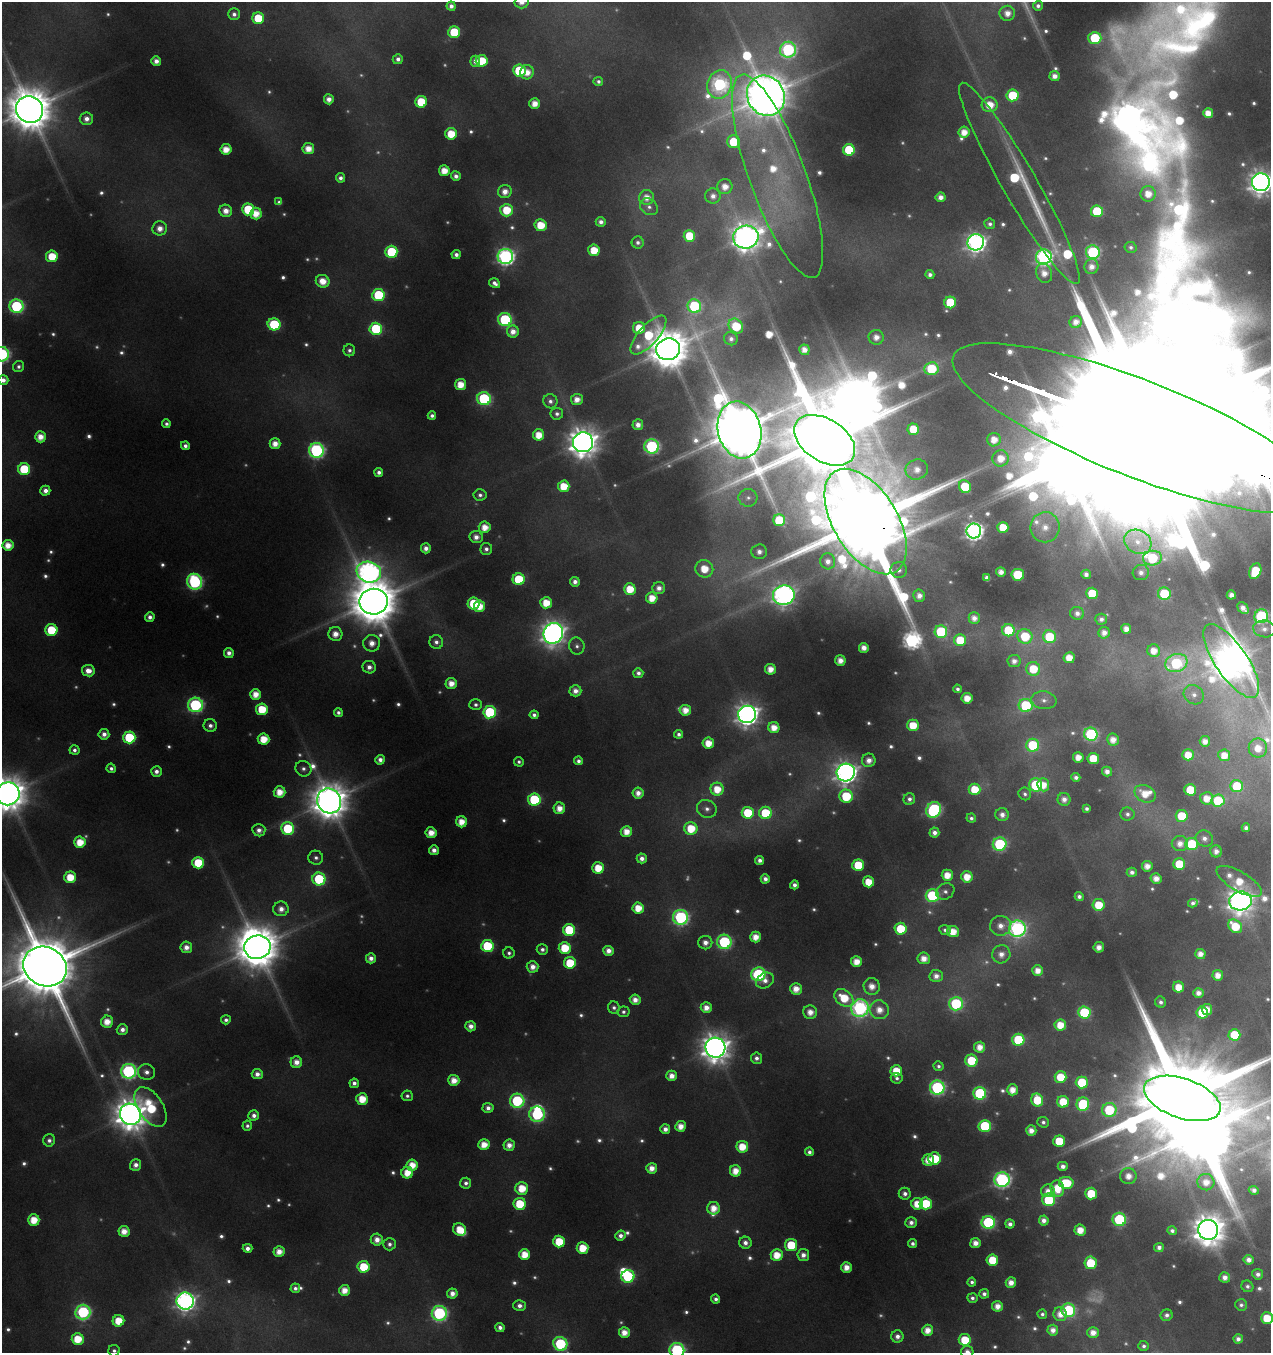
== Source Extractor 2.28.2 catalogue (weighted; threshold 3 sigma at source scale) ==
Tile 6 of 4 x 4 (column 2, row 2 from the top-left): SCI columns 1493-2761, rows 2725-4075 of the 5617 x 5427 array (HDU 1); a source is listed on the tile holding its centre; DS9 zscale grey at full resolution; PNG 1273 x 1355 px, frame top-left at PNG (2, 2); each listed source drawn as its Kron ellipse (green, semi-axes under 4 px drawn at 4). Shown black and unused: <1% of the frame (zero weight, under 4 of 8 exposures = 2% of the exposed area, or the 3 px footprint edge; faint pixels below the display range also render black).
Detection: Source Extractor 2.28.2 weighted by HDU 2 'WHT'; one run over the whole footprint, this tile lists its part. Background 0.0868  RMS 0.0096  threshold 0.0393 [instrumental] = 3 sigma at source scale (4.09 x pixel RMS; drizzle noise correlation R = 1.36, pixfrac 0.8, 0.0396/0.0396 arcsec/px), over >= 5 px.
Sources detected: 695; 82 too faint to see at this stretch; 13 inside a brighter object's white glare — neither listed nor drawn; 12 inside a brighter listed object's ellipse — not listed separately; of the other 588, all 500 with FLUX_AUTO >= 3.42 (the completeness limit of this list) listed and drawn (88 fainter detections not listed), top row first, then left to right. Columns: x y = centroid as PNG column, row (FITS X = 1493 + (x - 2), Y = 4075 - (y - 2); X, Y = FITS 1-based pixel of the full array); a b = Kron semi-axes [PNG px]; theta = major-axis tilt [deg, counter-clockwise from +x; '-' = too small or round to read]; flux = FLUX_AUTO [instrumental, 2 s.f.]
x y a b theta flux
521 2 7 6 - 9.8
451 6 4 4 - 5.8
1038 6 5 5 - 4.8
1007 13 7 7 - 13
234 14 6 6 - 5.2
258 18 6 6 - 39
454 32 6 6 - 59
1095 38 6 6 - 74
788 50 8 8 - 230
398 59 5 5 - 5.4
156 61 5 5 - 8.7
475 61 5 5 - 7.2
482 61 6 6 - 36
519 71 6 6 - 67
527 72 7 6 - 14
1055 76 5 5 - 9.7
598 81 5 4 - 3.6
719 84 14 12 71 250
1013 95 6 6 - 58
766 96 21 18 -62 4900
329 99 5 5 - 9.3
421 102 6 6 - 45
535 103 5 5 - 16
990 105 8 7 - 24
30 109 14 13 - 4900
1208 113 5 5 - 15
86 119 7 6 - 8.2
964 132 5 5 - 16
451 134 6 6 - 30
733 142 6 6 - 43
226 149 5 5 - 18
308 149 5 5 - 17
849 150 6 6 - 68
444 171 5 5 - 19
456 176 5 4 - 6.1
778 176 108 28 -70 170
340 178 4 4 - 5.1
1261 182 9 9 - 1100
1019 183 116 17 -60 140
725 187 7 7 - 14
505 191 7 6 - 12
1148 194 7 7 - 17
713 196 7 7 - 8.1
647 197 7 7 - 13
940 197 5 5 - 8.9
279 202 4 4 - 3.4
649 207 9 7 -37 5.3
248 209 6 6 - 54
506 210 6 6 - 36
226 211 6 6 - 12
1097 211 6 6 - 63
256 213 6 5 - 19
601 222 5 5 - 6.3
990 224 5 5 - 4
541 225 6 6 - 28
160 228 7 7 - 12
689 236 6 6 - 44
746 237 13 11 11 1700
638 242 6 6 - 4.2
976 242 8 8 - 630
1131 247 6 5 - 3.4
594 250 6 5 - 28
391 252 6 6 - 74
1093 252 7 6 - 170
456 255 4 4 - 5.6
52 256 6 6 - 32
505 256 7 7 - 440
1044 257 8 7 - 360
1091 267 7 7 - 11
1044 273 10 8 -69 13
930 275 4 4 - 5.2
323 281 7 6 - 19
495 283 6 4 -34 5.5
378 295 6 6 - 83
950 302 6 6 - 52
16 306 7 6 - 150
694 306 7 6 - 110
505 320 7 6 - 130
1076 322 6 6 - 10
274 324 6 6 - 72
736 326 8 6 -48 49
639 328 6 6 - 26
376 329 6 6 - 83
513 331 6 6 - 11
648 335 24 10 48 61
876 337 7 7 - 11
731 339 7 6 - 5.5
668 349 12 10 19 4000
349 350 6 6 - 4.1
804 350 5 5 - 11
2 354 7 7 - 200
18 367 6 5 - 3.8
931 369 7 6 - 64
3 380 5 5 - 7.5
461 385 5 5 - 22
484 399 7 6 - 140
577 399 6 5 - 12
550 401 7 7 - 5.1
557 414 6 6 - 4.2
432 416 4 4 - 4.5
166 424 4 4 - 3.6
638 425 5 5 - 9.7
1137 428 198 48 -21 270000
913 429 6 5 - 27
739 430 29 21 -76 9500
539 435 5 5 - 21
40 437 5 5 - 15
825 440 33 21 -32 24000
994 440 7 6 - 16
583 442 10 10 - 2000
275 444 5 5 - 13
185 446 4 4 - 5.2
652 446 7 7 - 220
316 450 7 7 - 270
1001 458 8 8 - 18
24 469 6 6 - 62
917 469 11 10 - 14
379 472 4 4 - 5.2
564 486 6 6 - 29
965 487 6 5 - 46
45 491 5 5 - 8
480 495 6 5 - 4.3
748 498 9 9 - 5.5
779 520 6 6 - 57
866 521 59 32 -58 30000
485 527 6 5 - 17
1003 527 5 5 - 33
1045 527 15 14 - 21
974 531 7 7 - 500
476 537 6 6 - 8.7
1138 542 14 11 -27 15
8 545 5 5 - 16
426 548 5 5 - 7.2
486 549 6 6 - 5.2
759 552 8 7 - 8.1
1152 558 9 7 7 70
828 561 8 7 - 8.9
704 569 9 8 - 29
899 570 8 8 - 6.2
1255 571 8 5 66 48
369 572 12 10 -18 700
1001 572 5 4 - 9.4
1141 572 8 7 - 7.6
1086 574 5 4 - 6.1
1018 575 6 6 - 51
987 578 4 4 - 6.1
519 579 6 6 - 57
195 582 8 7 - 210
575 582 5 5 - 7
659 588 6 6 - 8.8
630 589 6 6 - 27
1092 593 6 6 - 49
1164 594 6 6 - 84
784 595 11 9 5 770
1231 595 4 4 - 8.6
919 596 6 6 - 9.1
652 598 5 5 - 20
374 602 14 13 - 5700
474 603 6 6 - 51
546 603 6 5 - 25
480 606 6 5 - 22
1243 608 6 5 - 8.1
1077 613 7 6 - 6.7
1261 616 7 6 - 160
150 617 5 4 - 6.3
974 618 6 5 - 9.4
1101 619 6 5 - 5.2
1126 629 5 5 - 12
1264 629 11 8 -9 7.2
51 630 6 6 - 46
1008 630 6 6 - 62
941 632 6 6 - 110
553 633 11 9 65 1100
1104 633 6 5 - 9.2
335 634 7 7 - 14
1025 636 7 7 - 48
1049 637 6 6 - 56
960 640 6 6 - 46
436 642 7 7 - 5.3
372 643 8 8 - 13
577 646 8 7 - 4.8
864 648 5 5 - 11
1154 651 6 6 - 16
229 653 5 5 - 7.3
1069 658 5 5 - 19
840 660 5 5 - 13
1014 661 6 6 - 7.6
1231 661 43 16 -55 3000
1176 663 11 9 20 140
369 667 7 6 - 7.8
770 669 5 5 - 16
1033 669 7 7 - 34
88 671 6 5 - 11
638 673 5 5 - 5.5
451 683 6 5 - 14
958 689 4 4 - 3.7
575 691 6 5 - 9.6
256 694 5 5 - 16
1194 695 10 9 - 7.8
967 698 5 5 - 18
1044 700 12 9 -7 7.9
195 705 7 7 - 200
476 705 6 5 - 3.8
1026 705 7 6 - 91
262 709 6 6 - 36
685 710 5 5 - 16
338 712 4 4 - 4.3
490 712 6 6 - 100
747 714 9 8 - 940
534 715 4 4 - 4.5
913 725 6 6 - 30
210 726 7 6 - 5.9
774 728 5 5 - 17
104 734 5 5 - 7.7
679 734 4 4 - 4.5
1091 734 7 6 - 170
129 737 6 6 - 76
264 739 6 5 - 25
1113 740 6 6 - 13
1205 741 5 5 - 11
708 743 5 5 - 21
1033 745 6 6 - 66
1258 748 9 9 - 20
74 750 5 5 - 4.4
1188 755 5 5 - 20
1224 755 6 6 - 18
1078 757 5 5 - 15
1093 758 6 5 - 33
380 760 5 5 - 6.9
869 760 7 6 - 10
578 761 4 4 - 5
519 762 5 4 - 3.5
111 768 5 4 - 4
303 769 8 7 - 5.3
156 771 5 5 - 6.4
1107 771 5 5 - 8.5
846 772 9 9 - 950
1076 777 4 4 - 4.7
1036 785 6 6 - 88
1043 785 7 6 - 15
1237 786 6 6 - 51
717 789 6 6 - 24
974 789 6 6 - 30
1190 790 6 6 - 43
279 792 6 5 - 19
638 793 5 5 - 10
8 794 11 11 - 2900
1025 794 6 6 - 3.4
1145 794 11 8 -26 22
846 796 7 6 - 67
1207 798 6 6 - 17
534 799 6 6 - 85
909 799 6 5 - 5.5
1064 799 6 6 - 7.9
329 801 13 11 -58 3200
1218 801 6 6 - 69
559 808 6 5 - 15
707 809 10 8 -24 6.6
1086 809 4 4 - 3.5
934 810 8 7 - 200
748 813 6 6 - 48
765 813 6 6 - 49
1127 814 7 6 - 4.2
1002 815 7 6 - 7.7
1182 816 6 6 - 46
971 818 5 4 - 3.7
461 822 5 5 - 18
288 828 6 6 - 83
691 828 6 6 - 34
1246 828 4 4 - 5
259 830 6 6 - 7.4
626 832 6 5 - 17
431 833 5 5 - 17
934 833 5 5 - 7.6
1204 838 9 8 - 8.2
80 842 6 5 - 24
1180 843 8 7 - 12
1000 844 7 6 - 140
1192 844 6 6 - 59
434 850 5 5 - 8.2
1216 851 6 5 - 7.9
316 858 7 7 - 4.5
642 858 5 5 - 7.4
760 860 4 4 - 6.1
198 863 6 6 - 42
1179 864 6 6 - 46
858 865 6 6 - 48
1147 866 5 5 - 12
598 868 6 5 - 30
1132 872 5 4 - 5.6
947 875 5 5 - 20
70 877 6 6 - 28
967 877 5 5 - 21
1156 878 5 5 - 12
319 879 6 6 - 82
765 879 4 4 - 6.6
1239 881 25 9 -30 36
868 882 5 5 - 26
794 885 4 4 - 5.8
945 891 9 7 29 5
932 896 6 6 - 120
1079 897 4 4 - 4.9
1240 901 11 9 5 1400
1193 903 5 4 - 4.2
1099 905 6 6 - 34
638 908 6 5 - 23
281 909 7 7 - 9.7
681 917 7 7 - 250
1000 926 10 10 - 12
1235 926 8 6 -40 36
901 929 6 6 - 43
1017 929 8 8 - 350
569 930 6 6 - 70
945 930 6 5 - 3.5
953 932 6 5 - 21
756 937 5 5 - 16
724 942 7 7 - 170
705 943 7 7 - 9.7
487 946 6 6 - 77
186 947 6 6 - 9.8
257 947 13 11 13 4400
1099 947 5 5 - 10
565 948 6 6 - 39
542 949 6 5 - 4.9
608 951 5 5 - 11
509 953 5 5 - 3.8
1001 954 9 9 - 11
1200 954 5 5 - 11
371 958 5 5 - 8.1
924 958 6 6 - 14
856 962 5 5 - 18
570 963 6 6 - 51
45 967 22 19 -27 13000
533 967 6 6 - 11
1038 971 5 5 - 14
758 974 7 7 - 180
1218 975 5 5 - 14
936 976 6 6 - 9
765 980 9 7 31 8.5
872 986 8 8 - 15
1178 987 5 5 - 20
796 989 6 6 - 16
1198 993 5 5 - 9
844 998 10 7 -40 37
635 1000 5 5 - 11
1161 1002 6 5 - 4.7
956 1004 7 7 - 130
614 1008 6 6 - 4
706 1008 5 5 - 12
860 1008 9 8 - 350
879 1010 10 9 - 17
1207 1010 5 5 - 17
623 1012 6 5 - 3.6
810 1012 7 6 - 14
1202 1012 6 5 - 39
1084 1013 6 6 - 99
226 1020 5 4 - 4
107 1022 6 6 - 18
1060 1025 6 5 - 22
471 1026 5 5 - 9.4
122 1030 5 5 - 7.1
1234 1035 6 6 - 40
1018 1040 6 6 - 87
980 1047 5 5 - 15
715 1048 10 10 - 1800
756 1058 5 5 - 5.6
971 1061 6 6 - 42
296 1062 6 5 - 12
938 1066 5 4 - 3.5
128 1071 7 7 - 260
896 1071 6 5 - 30
146 1072 9 7 -26 7.5
257 1074 5 5 - 7.9
672 1076 5 5 - 12
1060 1077 6 6 - 34
897 1078 6 5 - 3.8
454 1080 5 5 - 16
1082 1082 6 6 - 56
354 1083 4 4 - 5.6
937 1088 7 7 - 230
1012 1090 5 5 - 16
980 1093 6 6 - 140
407 1096 6 5 - 3.4
1182 1098 40 20 -19 39000
362 1099 6 5 - 27
1037 1100 6 6 - 42
517 1101 7 7 - 140
1063 1102 6 6 - 30
1083 1104 7 6 - 110
151 1107 22 12 -57 65
488 1108 5 5 - 7.3
1109 1110 7 7 - 77
130 1114 11 10 - 2300
537 1114 8 7 - 160
254 1115 5 5 - 6.6
1043 1122 6 5 - 4.1
247 1126 5 5 - 3.5
681 1126 5 5 - 15
985 1126 6 6 - 84
665 1129 5 5 - 7.8
1031 1130 5 5 - 11
49 1140 6 6 - 4.6
1059 1141 6 5 - 43
484 1145 5 5 - 19
509 1145 6 5 - 11
742 1147 6 6 - 27
809 1152 4 4 - 4.9
935 1159 6 6 - 49
928 1160 5 5 - 16
136 1165 6 5 - 7.7
412 1165 5 5 - 20
1063 1166 5 4 - 6.9
652 1168 5 5 - 12
735 1171 5 5 - 18
407 1173 6 6 - 22
1128 1176 8 8 - 14
1002 1180 7 7 - 310
1206 1182 8 8 - 14
466 1183 5 5 - 4.8
1066 1183 7 6 - 52
522 1188 6 6 - 29
1057 1188 8 6 -80 27
1254 1190 5 4 - 6
1048 1191 7 6 - 9.9
905 1194 6 6 - 6.3
1091 1194 6 6 - 45
1048 1200 6 6 - 81
926 1203 6 6 - 43
520 1204 6 6 - 43
917 1204 6 5 - 23
713 1208 6 6 - 17
1119 1219 6 6 - 120
34 1220 6 5 - 25
1044 1220 5 5 - 7.9
911 1222 6 5 - 6.9
988 1222 7 6 - 160
1010 1224 4 4 - 6.3
460 1229 7 6 - 27
1080 1230 5 5 - 18
1208 1230 10 10 - 2300
124 1231 5 5 - 14
1172 1231 5 4 - 4.4
620 1236 5 5 - 6.5
377 1240 6 6 - 11
559 1241 6 6 - 37
745 1243 6 6 - 6.9
912 1243 4 4 - 4.5
975 1243 5 5 - 11
389 1244 6 6 - 4.8
791 1245 6 6 - 49
1159 1247 5 4 - 6.3
248 1248 5 4 - 6.8
583 1248 6 5 - 29
279 1252 5 5 - 14
525 1255 5 5 - 24
777 1255 6 6 - 24
803 1255 6 6 - 8.3
992 1260 6 5 - 38
1249 1260 5 5 - 8.7
1091 1263 6 6 - 51
363 1267 6 6 - 40
846 1267 5 5 - 14
1258 1274 5 5 - 6.3
628 1276 6 6 - 96
1225 1277 5 5 - 9
972 1282 4 4 - 3.7
1011 1282 5 5 - 12
1247 1286 6 5 - 3.6
295 1288 5 4 - 4.8
344 1290 5 5 - 16
452 1293 5 5 - 9.6
984 1294 5 4 - 5.8
972 1298 5 5 - 4.1
716 1299 4 4 - 4.8
185 1301 8 8 - 720
1241 1305 6 5 - 3.6
520 1306 6 5 - 6.5
997 1306 5 5 - 13
1068 1310 7 7 - 140
83 1312 7 7 - 190
439 1313 7 7 - 220
1042 1314 5 4 - 3.5
1060 1314 7 6 - 12
1167 1315 6 5 - 5.6
1267 1318 6 5 - 34
118 1321 6 5 - 26
500 1327 4 4 - 6
928 1330 5 5 - 16
1053 1330 5 5 - 9.7
624 1332 5 5 - 15
1093 1333 5 5 - 12
897 1336 6 6 - 7.3
78 1339 6 6 - 31
1238 1339 4 4 - 6.3
965 1340 6 6 - 37
560 1344 7 6 - 140
1144 1346 5 5 - 4.1
677 1350 7 7 - 230
114 1351 5 5 - 3.6
967 1352 6 6 - 9.7
Overlapping masked pixels (flux is a lower limit): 2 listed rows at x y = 1137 428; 866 521
Isophote crosses this tile's border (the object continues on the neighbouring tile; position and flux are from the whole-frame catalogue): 15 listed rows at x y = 521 2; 30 109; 1261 182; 2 354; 3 380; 1137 428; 1231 661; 8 794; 45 967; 1182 1098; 1267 1318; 560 1344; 677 1350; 114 1351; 967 1352